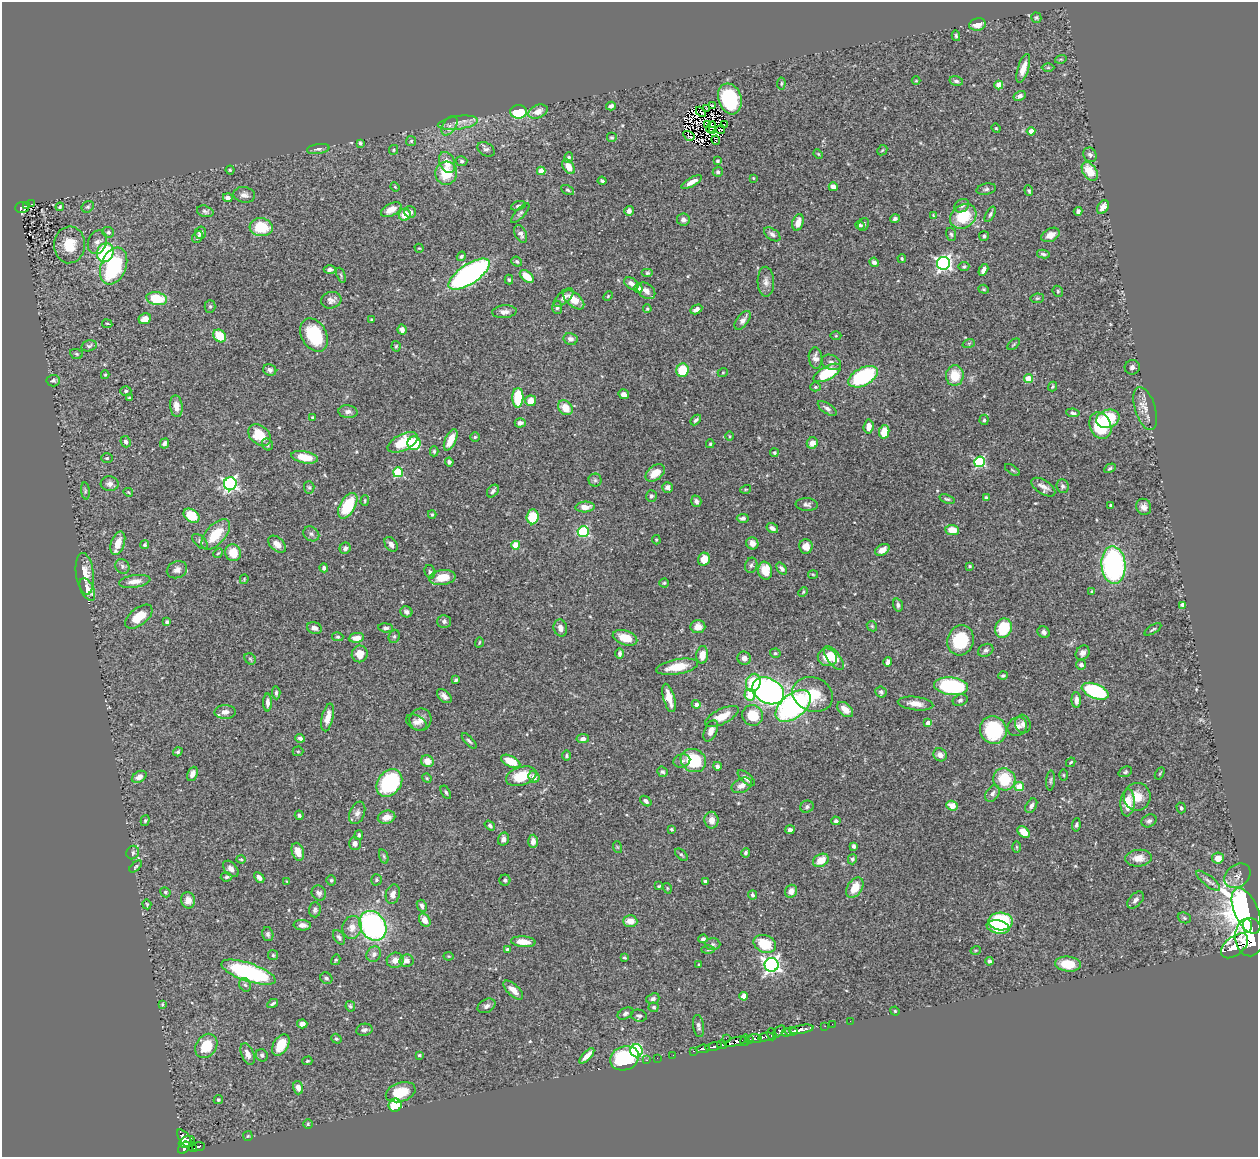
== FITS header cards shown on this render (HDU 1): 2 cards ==
NAXIS1  =                 1256
NAXIS2  =                 1155

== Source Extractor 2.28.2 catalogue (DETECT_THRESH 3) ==
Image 1256 x 1155 px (HDU 1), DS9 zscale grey, 1 PNG px = 1 image px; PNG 1260 x 1159 px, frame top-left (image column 1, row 1155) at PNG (2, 2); each listed source drawn as its Kron ellipse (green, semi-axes under 4 px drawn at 4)
Background 0.464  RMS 0.02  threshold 0.0608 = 3 sigma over >= 5 px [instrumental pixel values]
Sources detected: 537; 5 with non-positive FLUX_AUTO (blend fragments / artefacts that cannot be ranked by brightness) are neither listed nor drawn; of the other 532, the 500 brightest by FLUX_AUTO listed and drawn (32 fainter detections omitted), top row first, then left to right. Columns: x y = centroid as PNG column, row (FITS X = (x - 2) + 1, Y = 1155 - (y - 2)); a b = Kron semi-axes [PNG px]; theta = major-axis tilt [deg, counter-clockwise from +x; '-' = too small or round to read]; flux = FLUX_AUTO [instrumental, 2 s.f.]
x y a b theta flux
1036 18 5 5 - 2.4
977 24 8 6 10 13
956 36 5 3 - 2.2
1061 59 6 3 16 1.6
1023 68 15 5 72 16
1048 68 6 4 0 1.9
916 81 4 3 - 1.2
956 81 7 5 -14 3.2
781 84 6 4 85 1.8
999 85 4 4 - 24
1020 96 6 4 30 5.1
730 99 16 11 -72 94
611 106 5 4 - 3.8
713 106 3 2 - 1.8
707 109 3 2 - 1.2
538 111 10 6 23 12
518 112 8 7 - 60
701 112 6 3 -46 2.3
458 123 20 6 7 12
707 125 3 3 - 2.5
724 125 3 2 - 2.8
449 126 11 6 57 6.1
711 127 6 3 63 1.4
996 128 5 4 - 1.5
712 130 2 2 - 1.8
721 130 5 3 - 1.8
1031 131 4 4 - 15
689 136 6 2 -33 1.8
612 138 5 5 - 2.2
716 140 4 2 - 1.7
411 141 5 5 - 2
360 143 4 3 - 2.3
318 149 11 5 8 4.2
486 149 9 6 -31 3.9
394 150 5 4 - 2.1
882 150 6 4 45 1.9
818 154 5 4 - 1.4
1090 155 7 6 - 4.2
569 158 5 4 - 3
462 161 6 5 - 2.8
718 161 4 4 - 2.3
447 162 11 7 -68 16
569 167 8 5 -55 16
230 170 4 4 - 1.8
541 171 4 4 - 23
1090 171 10 6 -56 25
718 172 5 5 - 3.4
446 173 11 11 - 39
753 178 3 3 - 1.4
602 181 4 3 - 2.5
692 182 11 4 29 8.8
395 187 5 3 - 1.3
833 187 4 4 - 11
986 189 10 5 12 3.6
568 190 7 4 -27 2.4
1029 191 5 4 - 2.3
244 195 11 7 -9 6.7
228 198 5 4 - 5.9
31 204 3 2 - 2.3
27 205 3 2 - 11
518 206 7 4 18 3.5
962 206 8 6 36 3.8
60 207 4 3 - 1.8
88 207 6 5 - 2.2
1103 207 7 5 56 8.2
22 208 7 5 0 73
391 210 11 6 26 14
205 211 8 5 -15 3.5
629 211 5 4 - 5.8
1078 211 4 4 - 3.7
410 212 6 5 - 4.7
520 213 12 4 48 3.2
990 214 8 4 61 3
405 215 6 6 - 18
933 216 4 2 - 1.2
963 216 14 11 36 48
895 219 5 4 - 3.1
683 220 6 6 - 5.6
798 222 8 5 73 13
860 225 5 4 - 2.8
864 225 7 5 63 2.9
261 227 11 9 -6 48
108 232 6 5 - 2.9
200 233 6 5 - 4.4
521 234 9 5 -64 5.7
772 234 9 5 -36 4.8
951 234 7 5 -72 2.6
1050 235 10 6 27 9.5
984 236 5 5 - 2.7
198 237 6 5 - 4.7
97 242 12 9 70 7.4
69 245 18 15 85 30
419 248 5 3 - 1.2
105 253 10 8 65 91
1043 254 6 3 -11 2.7
461 256 5 4 - 2.5
902 259 4 3 - 1.5
517 262 5 5 - 2.5
874 262 5 4 - 4.5
943 263 6 6 - 370
114 266 19 12 69 130
964 267 5 4 - 2.6
330 270 6 4 1 3.9
983 270 6 4 60 7.6
647 273 6 4 0 2.2
469 274 24 10 34 360
341 275 8 4 -68 2.3
527 276 8 5 -40 21
509 280 5 4 - 2.1
766 282 15 8 -88 8.1
631 283 8 5 -35 6.8
638 288 4 4 - 8.6
984 289 5 4 - 1.7
646 291 10 7 -37 8.3
1058 291 6 5 - 1.8
608 296 5 3 - 1.4
564 297 12 6 43 6.3
1037 298 7 4 7 1.8
157 299 10 6 -10 45
331 300 10 8 13 6.3
574 300 12 6 -41 18
210 306 6 5 - 2
557 307 6 5 - 3.6
647 309 4 3 - 1.5
696 309 6 4 29 7.6
504 312 12 6 5 6.5
145 319 6 5 - 9.9
372 319 3 2 - 1.5
743 320 11 5 52 7.6
107 324 5 2 - 1.3
402 330 5 4 - 6.4
314 335 17 12 -61 73
220 336 7 5 -40 34
836 336 5 3 - 1.4
571 339 7 6 - 5.5
969 343 6 4 19 1.5
1014 344 7 3 40 1.6
89 346 8 5 14 3.2
396 346 5 4 - 2
76 354 6 5 - 2
816 358 10 7 -83 6.9
831 362 10 7 -22 5.2
1132 367 7 7 - 4.7
270 370 7 5 -26 4.3
683 370 6 6 - 42
723 372 5 3 - 1.3
827 373 15 6 29 64
105 375 4 3 - 1.7
955 376 10 9 - 28
863 377 16 9 28 120
1028 378 4 4 - 22
53 381 7 5 4 3.1
815 387 5 4 - 1.9
1053 387 5 4 - 1.9
126 391 5 5 - 2.4
624 394 5 4 - 7
129 398 3 3 - 1.9
518 398 10 5 89 52
531 401 5 5 - 16
176 406 11 6 -84 11
565 408 8 6 -49 21
827 408 11 5 -34 4.6
1145 408 22 10 -73 14
348 412 9 6 -4 5.8
1073 413 7 4 -7 2.7
312 418 3 3 - 1.6
1108 419 12 9 19 73
696 420 6 4 43 3.1
984 420 5 4 - 2.4
520 423 5 4 - 5
1100 426 14 10 -64 60
868 427 7 5 86 9.7
884 432 7 5 77 24
259 435 12 9 -42 33
729 436 4 3 - 1.3
475 437 5 5 - 2
451 440 11 5 65 19
126 442 6 5 - 3.7
403 442 16 8 26 49
164 443 5 4 - 4
414 443 7 6 - 54
812 443 6 5 - 10
267 444 6 5 - 2.5
710 444 4 3 - 2
434 451 5 4 - 2
774 453 4 4 - 2.1
305 457 13 6 -11 31
107 458 6 4 1 1.9
449 462 4 4 - 3.4
979 462 5 5 - 140
1110 468 6 4 29 2.5
1012 470 8 3 -34 1.7
398 472 5 4 - 81
655 473 11 7 39 21
595 480 6 6 - 3
110 484 9 7 -2 5.7
230 484 6 6 - 310
1063 486 7 6 - 3.5
309 487 6 5 - 2.2
667 487 5 5 - 5
1043 487 13 7 -33 8
746 489 5 3 - 1.3
85 491 8 4 -83 2.8
493 491 7 5 51 3.6
128 492 5 3 - 1.4
651 496 6 5 - 3.1
986 498 4 3 - 2.2
947 499 8 4 -18 2.2
365 501 5 4 - 1.6
696 501 6 5 - 4
807 504 11 6 -5 4.9
1111 505 3 3 - 1.7
348 506 14 7 60 67
585 507 9 5 3 11
1144 507 8 7 - 6.6
432 514 4 3 - 1.7
191 516 8 6 -34 40
533 517 7 6 - 44
743 518 6 4 3 3.8
772 528 6 4 -31 4.7
952 530 7 5 -5 19
583 532 5 5 - 110
216 534 18 9 48 39
311 534 8 7 - 4.2
656 540 5 4 - 1.4
200 541 9 5 -45 3.5
118 543 12 6 70 19
752 543 6 6 - 7.8
277 544 10 6 -43 11
391 544 8 5 -55 6
145 545 4 4 - 2.7
516 545 4 4 - 37
806 546 7 6 - 12
345 548 6 5 - 4.8
882 550 8 5 32 12
218 553 5 4 - 1.6
233 553 8 8 - 24
704 559 6 6 - 16
751 565 8 6 71 3.2
1113 565 19 12 -86 270
122 566 7 6 - 4.2
970 566 4 3 - 1.5
324 568 4 4 - 3.7
782 569 6 4 -52 4.1
177 570 10 8 22 7.7
765 571 9 7 -82 23
430 572 7 5 -75 2.7
85 574 21 9 -83 19
813 574 5 3 - 1.3
442 577 13 7 8 26
244 579 5 3 - 1.6
135 581 16 6 8 11
664 583 4 4 - 1.7
87 589 12 6 -64 17
1091 591 4 3 - 1.4
803 592 5 3 - 1.4
898 605 6 5 - 3.3
1183 605 4 4 - 3.6
406 612 6 5 - 3.8
139 617 16 8 38 28
444 621 6 6 - 3.8
167 622 4 3 - 4.2
872 626 6 4 -46 1.7
698 627 7 6 - 12
314 628 7 5 -18 5.9
386 628 7 4 -5 3.5
560 628 8 6 -76 7.2
1003 628 10 8 68 65
1153 629 9 3 31 2.1
1044 632 6 5 - 4.1
394 636 7 5 68 2.3
338 637 5 4 - 1.9
356 638 8 5 8 11
625 638 12 7 -18 21
960 640 15 13 73 60
479 642 5 3 - 1.4
986 650 8 6 28 3.9
775 653 5 4 - 2.1
1083 653 8 6 52 6.4
360 654 8 8 - 15
620 654 5 4 - 3.4
702 655 9 6 83 14
827 657 10 8 -23 22
744 658 7 6 - 7.2
834 658 14 6 -53 19
250 659 6 5 - 2
888 662 4 4 - 7.2
1081 665 5 4 - 4.3
677 667 21 7 10 29
1003 675 5 4 - 2.4
456 680 4 3 - 2.5
753 683 9 7 75 49
951 686 17 9 -7 150
768 691 17 12 -27 420
1095 691 14 7 -21 150
881 692 6 5 - 3.6
276 693 6 4 -85 2.5
813 694 21 17 -21 43
750 695 6 5 - 33
444 696 8 5 -42 6
669 698 14 5 -74 16
960 700 7 5 20 2.9
1076 700 8 4 -88 6.7
267 702 9 4 90 5.6
696 704 4 4 - 6.1
916 704 18 6 -7 13
793 706 20 12 39 290
845 709 9 6 -41 13
225 712 10 6 1 8.8
752 715 11 10 - 33
722 716 18 7 26 19
328 717 14 5 77 13
420 720 11 11 - 11
416 722 11 7 -26 6.1
928 723 4 4 - 11
1023 724 9 7 -73 5.2
1017 727 10 9 - 7
993 730 14 13 - 83
711 731 11 6 67 8.2
300 738 5 4 - 3.9
583 739 6 4 7 5.9
469 741 10 4 -47 3.1
298 751 5 5 - 1.8
178 752 5 4 - 2.3
940 755 7 6 - 7.4
566 756 5 4 - 2
427 761 6 5 - 14
511 761 10 5 -25 31
682 761 8 6 16 4.9
693 761 13 11 -27 62
1071 762 5 3 - 1.6
717 766 4 4 - 3.4
662 772 5 5 - 3
1125 772 7 5 22 2.4
1160 773 6 3 60 1.5
192 774 7 5 66 9.1
1064 775 5 3 - 1.4
521 776 16 9 17 38
139 777 8 5 31 7.3
534 777 6 5 - 8.2
427 778 5 4 - 1.5
746 778 11 5 -41 6.9
1004 779 11 10 - 51
1051 781 10 3 87 2.2
389 783 15 11 51 140
742 785 11 7 25 8.8
1019 787 5 4 - 37
446 792 7 4 -58 2.2
992 793 9 6 57 5.1
1137 797 14 13 - 20
646 801 6 4 -37 4.4
1127 803 13 7 86 26
952 806 6 4 -21 16
1031 806 8 5 59 4.2
807 807 7 6 - 4.2
1181 808 5 4 - 2.6
357 813 12 7 68 6
299 815 5 4 - 2.7
387 817 9 6 13 14
711 820 8 7 - 10
145 821 5 4 - 2
836 821 5 4 - 2.9
1149 821 8 6 29 3.8
1076 825 7 4 82 2.4
490 826 6 4 -34 2.7
671 829 4 3 - 1.9
790 830 5 4 - 4.4
1024 832 7 4 -39 19
359 835 5 4 - 2.6
503 839 6 5 - 4.4
533 841 7 4 88 8.1
355 844 6 5 - 5.2
854 846 4 3 - 4
617 847 6 4 -71 1.5
1017 847 6 4 -89 1.5
298 852 9 6 -72 13
133 853 7 6 - 3.6
746 853 5 4 - 3.1
681 855 7 4 -43 2.2
384 856 7 4 -71 2.1
1139 858 13 8 5 13
1218 858 6 5 - 12
241 859 4 4 - 1.5
852 859 5 4 - 3.5
821 860 8 6 30 22
136 867 7 4 42 1.9
231 869 9 6 -47 7
1237 876 14 10 40 10
227 877 6 4 6 2.5
259 877 6 4 -43 5.7
331 880 5 4 - 2
376 880 6 5 - 2.4
505 880 5 5 - 2.9
1208 881 15 5 -39 5.6
287 882 3 3 - 1.3
705 882 4 3 - 2.9
659 886 3 2 - 1.5
667 888 5 3 - 1.3
855 888 11 7 57 24
791 891 6 6 - 9.6
165 892 5 4 - 2.4
319 893 8 7 - 4.1
393 894 10 7 75 7.9
752 895 4 4 - 2.9
188 900 8 7 - 12
1136 900 10 6 47 6.2
147 904 5 3 - 1.7
422 906 6 4 -64 4.3
315 910 7 6 - 3.8
1246 911 24 12 -66 960
1184 918 7 5 -22 2.1
425 920 7 5 -58 11
630 921 7 5 -2 14
1001 921 12 9 -3 100
302 925 9 5 -5 7.6
373 926 16 12 -57 280
1247 926 7 2 -87 380
352 927 11 9 76 13
998 927 12 6 -10 47
268 934 7 5 -74 3.1
339 937 8 5 -57 3.7
1249 937 19 14 -87 6300
703 939 4 3 - 3.2
523 942 12 5 -5 19
713 944 8 6 -3 3.6
765 944 11 8 -22 42
1235 946 16 9 40 2100
508 949 4 3 - 3.7
708 950 6 4 1 2.4
976 950 5 3 - 1.5
374 954 8 7 - 5.9
273 955 5 5 - 2
448 956 5 3 - 1.3
624 958 4 3 - 1.7
336 960 5 4 - 2
395 960 8 7 - 10
406 961 7 6 - 8.4
989 961 4 4 - 3.2
1068 964 13 7 -5 31
699 965 4 3 - 1.3
772 965 7 7 - 480
248 972 28 9 -19 180
326 978 6 5 - 3.1
245 985 7 5 -64 3.9
513 990 12 5 -43 12
743 996 4 4 - 19
653 999 7 5 22 4.5
273 1003 5 3 - 2.7
162 1004 3 3 - 1.3
350 1006 5 4 - 2.5
487 1006 9 6 27 5
654 1007 5 5 - 2.7
895 1011 5 4 - 1.3
625 1013 8 5 27 3.5
639 1016 8 6 -14 3.2
850 1021 2 2 - 4.8
302 1024 5 4 - 7.5
832 1024 2 2 - 7.3
698 1026 11 5 -82 4.5
825 1026 2 2 - 11
802 1029 12 4 9 760
364 1030 8 6 12 4.2
791 1031 6 4 -2 370
779 1032 7 4 45 200
786 1033 4 3 - 170
772 1034 6 4 -72 140
766 1037 8 3 11 210
726 1038 2 2 - 31
336 1039 5 4 - 2.1
755 1039 6 4 -6 230
745 1040 6 4 77 110
749 1040 3 3 - 97
736 1042 11 4 15 920
281 1045 12 7 58 34
722 1045 5 3 - 280
206 1046 13 10 56 38
714 1047 8 3 11 480
703 1049 7 3 6 120
636 1051 6 6 - 140
694 1051 3 2 - 51
248 1054 11 6 -67 8.9
262 1055 6 5 - 3.5
419 1055 3 3 - 1.7
673 1055 2 2 - 3.1
587 1056 10 4 46 12
624 1058 15 12 19 110
657 1058 2 2 - 2.6
647 1060 2 2 - 4.7
307 1061 5 3 - 1.9
298 1088 7 5 -76 7.5
401 1092 15 9 18 37
218 1100 5 4 - 2.1
395 1105 6 6 - 41
308 1124 5 5 - 1.9
248 1136 5 5 - 1.6
184 1138 10 5 -52 220
187 1142 8 5 26 230
199 1146 6 4 6 99
184 1148 7 5 47 320
193 1148 5 3 - 100
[32 fainter detections neither listed nor drawn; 5 non-positive-flux detections neither listed nor drawn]